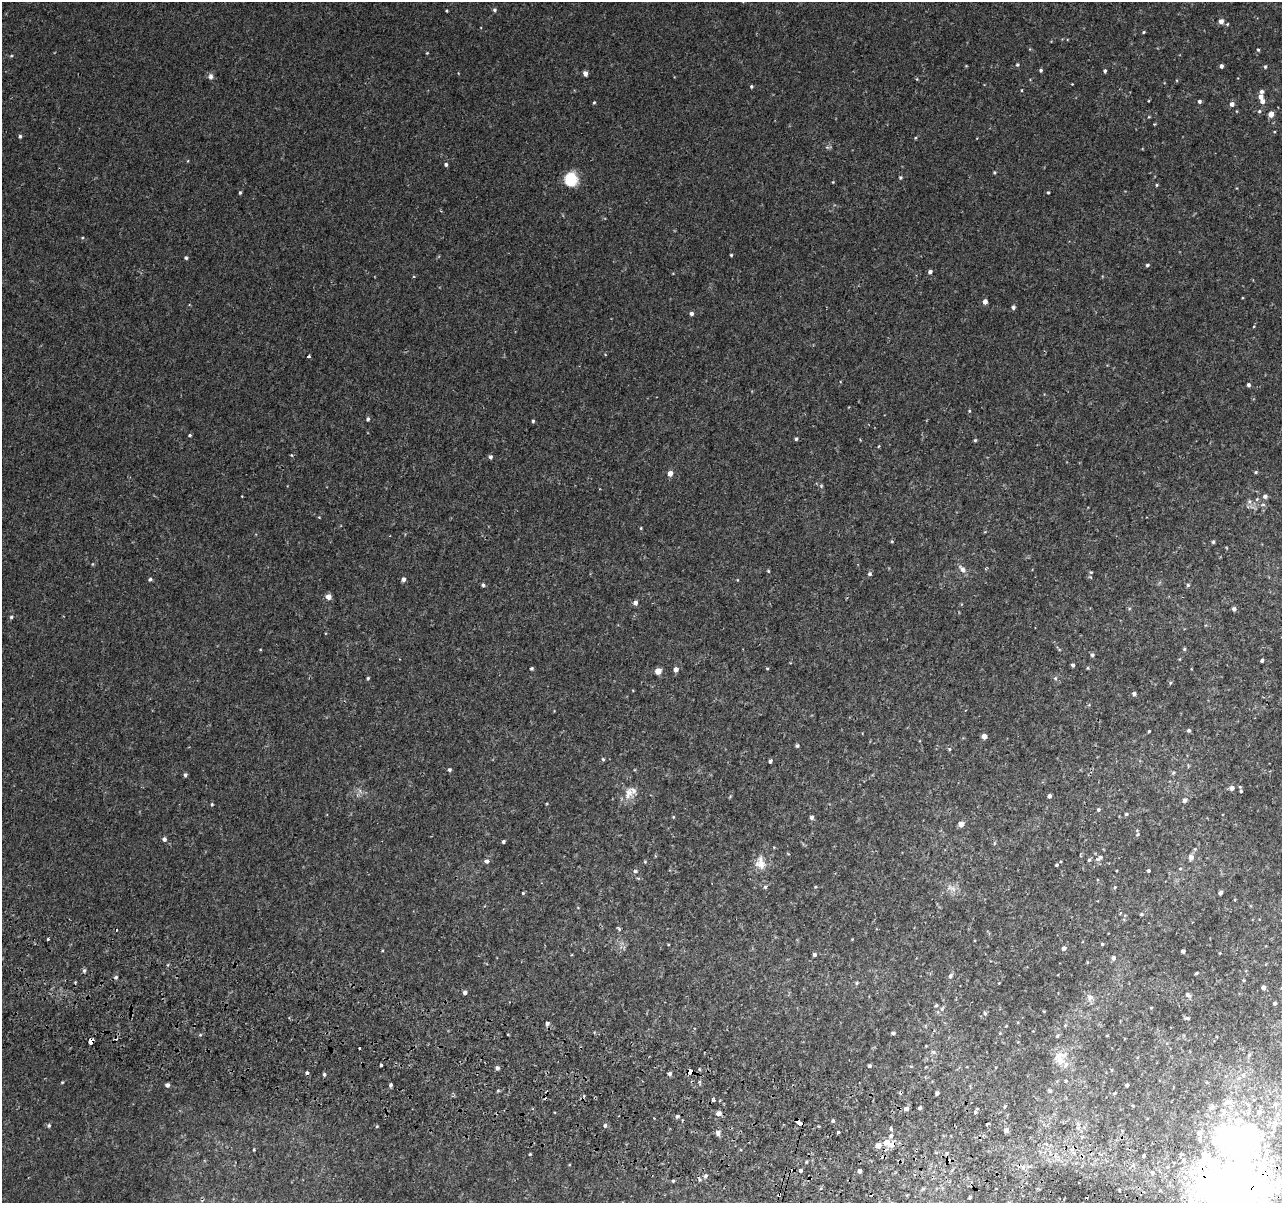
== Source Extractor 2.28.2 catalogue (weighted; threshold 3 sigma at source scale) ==
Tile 6 of 4 x 4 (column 2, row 2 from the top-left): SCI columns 1303-2582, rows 2734-3934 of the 5158 x 5405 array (HDU 1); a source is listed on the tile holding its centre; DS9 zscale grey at full resolution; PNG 1284 x 1205 px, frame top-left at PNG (2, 2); no overlay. Shown black and unused: <1% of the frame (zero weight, under 2 of 3 exposures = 3% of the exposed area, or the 3 px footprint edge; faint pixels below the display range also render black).
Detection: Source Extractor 2.28.2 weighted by HDU 2 'WHT'; one run over the whole footprint, this tile lists its part. Background 0.00219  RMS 0.0029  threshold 0.013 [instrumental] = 3 sigma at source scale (4.5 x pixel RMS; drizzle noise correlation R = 1.50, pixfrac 1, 0.0396/0.0396 arcsec/px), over >= 5 px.
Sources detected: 254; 1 too faint to see at this stretch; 3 inside a brighter object's white glare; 5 cosmic-ray / hot-pixel residue — not listed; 9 inside a brighter listed object's ellipse — not listed separately; the other 236 listed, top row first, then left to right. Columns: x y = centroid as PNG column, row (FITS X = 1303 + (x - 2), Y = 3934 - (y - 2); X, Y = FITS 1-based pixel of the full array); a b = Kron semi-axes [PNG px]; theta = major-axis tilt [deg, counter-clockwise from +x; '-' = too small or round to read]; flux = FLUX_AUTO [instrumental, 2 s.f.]
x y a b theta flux
494 10 5 4 - 0.51
446 11 3 3 - 0.29
1221 21 4 4 - 1.6
1227 24 4 4 - 0.28
1144 32 4 4 - 0.3
1258 50 4 3 - 0.4
427 53 4 3 - 0.21
11 56 5 3 - 0.27
1017 65 5 5 - 0.45
1221 66 4 4 - 0.77
1265 67 5 4 - 0.39
1041 70 4 4 - 0.49
1105 71 4 3 - 0.53
585 73 5 4 - 1.3
210 77 8 6 89 0.99
917 79 4 4 - 0.26
1072 84 2 2 - 0.16
751 86 4 4 - 0.37
1022 90 4 3 - 0.22
1261 92 5 4 - 0.78
1261 97 5 5 - 1.2
1199 101 4 4 - 0.65
1262 101 5 5 - 1.2
594 102 4 3 - 0.29
1232 104 5 5 - 1.1
1236 111 4 2 - 0.19
1259 111 5 4 - 0.38
1271 114 4 4 - 2.9
1149 117 5 3 - 0.23
20 136 4 4 - 0.49
827 147 7 4 -18 0.43
446 164 4 4 - 0.59
994 172 4 4 - 0.31
900 177 5 4 - 0.39
571 179 13 12 - 7.4
833 182 4 3 - 0.2
1156 185 4 4 - 0.31
240 192 5 3 - 0.4
1048 192 3 3 - 0.33
731 255 3 3 - 0.32
186 258 4 4 - 0.5
1147 265 4 3 - 0.51
930 272 4 4 - 0.84
985 302 4 4 - 1.6
1013 307 5 4 - 0.69
691 314 4 4 - 0.94
309 356 3 3 - 0.51
1248 385 4 4 - 0.7
969 411 4 4 - 0.27
368 419 5 4 - 0.54
533 421 4 4 - 0.44
190 435 4 3 - 0.43
796 439 4 3 - 0.46
975 440 4 4 - 0.36
879 446 5 3 - 0.23
291 455 4 3 - 0.24
490 457 4 4 - 0.77
1256 472 4 4 - 0.39
670 473 5 4 - 1.9
821 486 5 5 - 0.4
1265 496 5 5 - 0.95
1257 499 5 4 - 0.4
1249 501 7 7 - 0.88
1263 505 8 4 7 0.55
319 517 4 3 - 0.2
641 528 4 3 - 0.24
892 541 4 4 - 0.29
1213 542 4 3 - 0.44
92 564 5 3 - 0.24
962 569 11 6 -48 1.5
768 571 4 3 - 0.26
1091 572 5 4 - 0.33
870 574 5 5 - 0.6
150 579 5 4 - 0.52
403 579 5 4 - 0.95
737 580 4 3 - 0.21
483 585 5 4 - 0.48
1188 585 5 5 - 0.42
328 597 5 4 - 2.4
635 603 5 4 - 1.3
1234 609 4 4 - 0.81
11 617 5 4 - 0.46
1184 649 5 4 - 0.36
1092 655 5 4 - 0.59
1262 661 3 3 - 0.64
1073 665 3 3 - 0.58
532 668 3 3 - 0.48
767 668 4 3 - 0.25
676 669 5 4 - 1.4
658 671 5 4 - 4
368 678 4 4 - 0.36
1055 678 5 5 - 0.45
1170 683 5 4 - 0.38
1134 694 4 4 - 0.73
1189 730 4 4 - 0.58
1149 731 3 3 - 0.32
984 736 4 4 - 1.7
797 746 4 4 - 0.56
949 749 5 4 - 0.37
603 759 5 4 - 0.38
770 761 4 3 - 0.73
449 770 4 4 - 0.55
1173 773 5 5 - 0.39
185 775 4 4 - 0.62
1232 788 5 4 - 1.4
1241 791 4 4 - 0.39
629 793 19 13 77 3.2
1049 796 4 4 - 0.79
1185 800 6 5 - 0.96
212 804 4 4 - 0.28
1098 810 5 4 - 0.52
1126 814 4 4 - 0.42
673 817 4 4 - 0.27
811 817 5 5 - 0.76
961 824 4 4 - 2.7
1137 834 6 5 - 0.44
164 839 5 5 - 0.81
503 841 4 3 - 0.53
1191 857 6 5 - 1.5
1099 858 13 7 31 1.2
487 861 6 6 - 0.98
645 862 5 4 - 0.29
761 863 16 14 -11 3.4
1057 865 3 3 - 0.4
1180 869 5 4 - 0.35
635 871 6 5 - 0.69
1148 871 3 3 - 0.5
638 878 6 3 -18 0.32
765 887 5 5 - 0.44
815 887 5 3 - 0.25
1115 887 4 3 - 0.3
951 888 17 7 -24 2
523 893 4 4 - 0.31
1220 893 4 4 - 0.81
578 908 4 3 - 0.18
1141 914 5 4 - 0.36
619 929 8 3 -46 0.41
48 939 3 3 - 0.29
1102 944 4 3 - 0.39
1064 948 4 4 - 1.2
1183 951 4 4 - 0.89
814 955 4 4 - 0.63
1113 958 6 5 - 0.83
84 970 6 4 -76 0.55
1196 973 3 2 - 0.35
950 976 7 5 64 0.84
116 977 6 5 - 0.53
1243 980 5 3 - 0.28
857 983 6 4 25 0.4
999 983 3 3 - 0.18
1263 987 4 4 - 1.4
465 992 4 4 - 0.99
1188 995 8 5 -37 0.68
1090 997 9 8 - 1.5
1275 1003 4 4 - 0.53
936 1006 6 4 48 0.44
1151 1008 3 3 - 0.28
942 1009 8 5 54 0.7
985 1013 5 4 - 0.53
1187 1018 5 3 - 0.53
547 1023 5 4 - 0.85
1065 1025 4 4 - 0.29
893 1033 5 4 - 0.63
200 1035 5 4 - 0.34
1057 1036 5 4 - 0.34
1107 1036 3 2 - 0.21
91 1041 5 4 - 12
360 1048 3 3 - 1.3
933 1052 8 6 -2 0.77
1249 1055 5 5 - 0.56
1060 1061 14 12 76 2.9
381 1065 3 3 - 3
869 1066 5 4 - 0.45
911 1066 5 3 - 0.31
497 1068 5 4 - 0.81
699 1069 5 3 - 0.29
690 1072 4 4 - 4.7
324 1074 4 3 - 0.51
669 1074 4 4 - 0.81
1243 1075 7 6 - 0.98
1066 1081 4 3 - 0.32
62 1082 4 3 - 0.24
167 1085 4 4 - 0.9
391 1085 4 4 - 0.47
1127 1085 3 3 - 0.64
498 1091 5 3 - 0.31
1050 1091 5 4 - 0.5
937 1093 4 4 - 0.77
1115 1093 4 4 - 0.25
713 1100 3 3 - 4.7
1228 1102 13 8 26 2.2
1248 1104 10 6 -52 1.1
1275 1104 7 6 - 0.89
1005 1106 5 4 - 0.38
1212 1107 7 6 - 1
920 1108 4 3 - 0.55
906 1109 5 4 - 1.5
975 1112 4 4 - 0.42
1259 1112 7 7 - 1.3
1236 1113 8 7 - 1.3
1248 1113 7 6 - 0.94
718 1114 5 5 - 1.4
1278 1114 7 6 - 0.92
677 1116 5 4 - 0.57
833 1121 4 4 - 0.46
1275 1122 9 7 0 1.5
801 1123 7 3 -15 13
987 1124 3 3 - 2.6
49 1126 5 4 - 0.43
377 1126 4 4 - 0.27
605 1126 6 5 - 0.62
891 1129 6 4 -75 0.43
1006 1130 5 4 - 1.2
838 1132 3 3 - 0.52
718 1133 8 6 -73 0.97
1199 1133 6 5 - 1.2
891 1136 6 5 - 0.91
1082 1137 5 5 - 0.48
886 1142 6 5 - 2.8
891 1145 8 6 34 2
878 1146 5 4 - 2.5
254 1150 3 3 - 0.28
946 1153 5 4 - 0.5
530 1154 3 3 - 0.3
1143 1156 4 3 - 2.6
806 1162 4 3 - 0.29
1133 1165 5 5 - 0.46
801 1171 3 3 - 1.9
859 1171 4 4 - 0.98
1152 1173 5 4 - 0.44
705 1176 6 5 - 0.68
673 1181 4 3 - 0.35
923 1189 4 4 - 0.4
1233 1191 70 62 65 250
779 1195 3 3 - 0.89
970 1197 4 3 - 1
Overlapping masked pixels (flux is a lower limit): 6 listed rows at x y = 91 1041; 690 1072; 801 1123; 891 1145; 1233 1191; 779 1195
Isophote crosses this tile's border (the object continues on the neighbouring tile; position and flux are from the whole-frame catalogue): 1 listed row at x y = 1233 1191